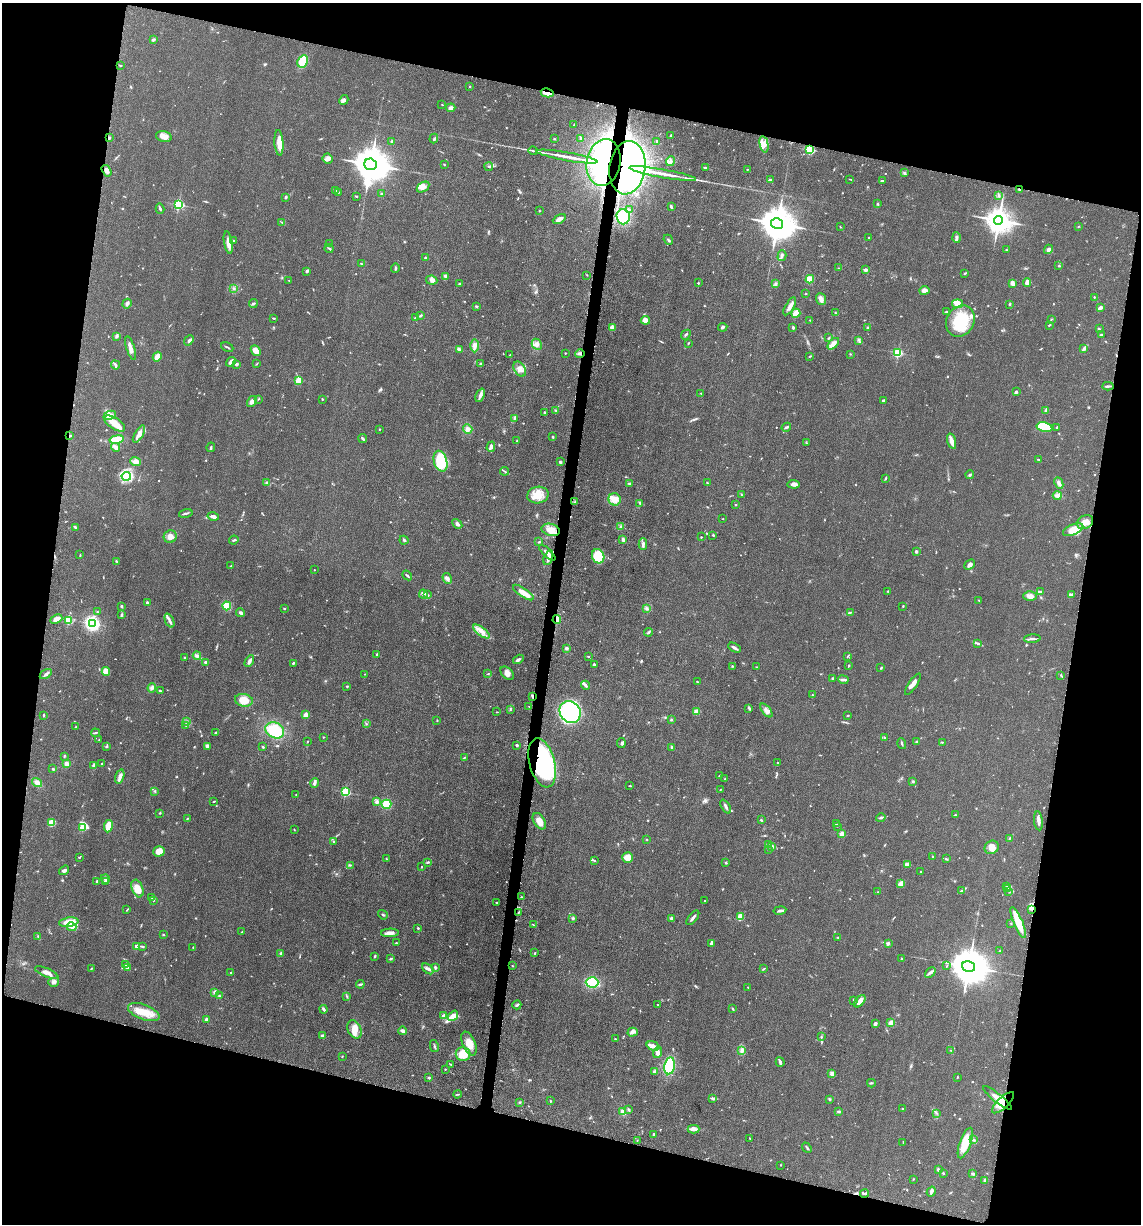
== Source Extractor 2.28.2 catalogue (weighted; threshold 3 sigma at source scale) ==
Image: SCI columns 247-4802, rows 21-4908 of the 4980 x 4922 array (HDU 1 of 3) = the unmasked area's bounding box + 8 px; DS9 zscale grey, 4 x 4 block average (1 PNG px = mean of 4 x 4 image px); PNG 1143 x 1226 px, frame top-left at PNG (2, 3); each listed source drawn as its Kron ellipse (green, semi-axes under 4 px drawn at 4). Shown black and unused: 27% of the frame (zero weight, under 3 of 5 exposures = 4% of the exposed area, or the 3 px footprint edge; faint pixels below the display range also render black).
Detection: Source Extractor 2.28.2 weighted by HDU 2 'WHT'. Background 0.0564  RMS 0.0058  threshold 0.0261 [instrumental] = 3 sigma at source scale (4.5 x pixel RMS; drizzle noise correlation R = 1.50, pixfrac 1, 0.05/0.05 arcsec/px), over >= 5 px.
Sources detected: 816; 7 too faint to see at this stretch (4 x 4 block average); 1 inside a brighter object's white glare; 5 cosmic-ray / hot-pixel residue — neither listed nor drawn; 16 coinciding with a brighter row at this scale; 36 inside a brighter listed object's ellipse — not listed separately; of the other 751, all 500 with FLUX_AUTO >= 1.79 (the completeness limit of this list) listed and drawn (251 fainter detections not listed), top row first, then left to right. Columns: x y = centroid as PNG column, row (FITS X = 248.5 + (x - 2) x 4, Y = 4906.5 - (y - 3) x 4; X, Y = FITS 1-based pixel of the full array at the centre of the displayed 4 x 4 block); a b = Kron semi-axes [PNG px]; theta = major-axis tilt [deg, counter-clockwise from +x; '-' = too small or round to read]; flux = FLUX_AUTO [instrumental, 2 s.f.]
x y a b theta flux
153 40 3 2 - 7.9
303 61 6 5 - 77
120 65 3 2 - 2.9
470 86 2 2 - 2.7
547 93 6 3 -13 31
344 100 5 4 - 7.6
442 105 2 2 - 2.1
451 108 4 4 - 11
574 125 3 2 - 2.3
671 136 3 3 - 5.1
164 137 8 5 -14 21
109 138 3 2 - 5.5
581 138 4 2 - 4.4
434 139 5 2 - 4
554 139 2 2 - 2.8
657 141 3 2 - 4.1
392 142 2 2 - 24
279 143 13 4 -86 39
764 144 8 4 -77 23
810 150 2 2 - 250
533 151 4 2 - 5.3
567 157 31 2 -10 54
328 159 5 5 - 13
670 161 5 4 - 12
604 163 23 17 80 1600
370 164 6 5 - 12000
444 164 2 2 - 2.4
489 167 4 2 - 4.4
627 168 27 18 82 2700
705 168 4 2 - 6.7
747 169 2 2 - 2
106 171 6 4 -58 11
904 173 3 2 - 3.6
663 174 34 2 -10 60
850 179 3 2 - 2.1
770 180 3 2 - 4.1
882 181 3 2 - 3.7
423 187 7 4 34 18
335 190 4 2 - 3.7
1020 190 2 2 - 9.9
338 192 3 2 - 2.4
381 194 3 2 - 3.2
999 195 3 2 - 3.9
356 196 3 2 - 3
285 197 3 2 - 5.3
877 203 2 2 - 2
179 205 2 2 - 490
671 206 3 2 - 6.6
160 209 5 2 - 5.7
629 209 2 2 - 2.4
539 211 2 2 - 2.8
623 217 7 6 - 120
559 219 7 3 28 16
999 220 4 4 - 5200
281 222 2 2 - 1.9
777 224 6 5 - 11000
840 227 2 2 - 2.3
1078 227 3 2 - 1.9
869 238 2 2 - 4.4
956 238 5 3 - 8.1
668 240 5 2 - 5.9
234 241 3 2 - 2.4
228 242 11 4 -80 26
330 244 3 2 - 2.3
329 248 5 2 - 4.2
1048 249 5 4 - 15
1006 250 3 2 - 1.8
782 256 5 3 - 8.1
425 257 2 2 - 4.5
361 264 2 2 - 3.1
1059 266 2 2 - 3.4
395 268 5 2 - 4.9
839 268 2 2 - 2.5
866 270 2 2 - 33
307 271 3 2 - 7.7
965 273 3 2 - 3.1
587 275 2 2 - 1.8
445 276 4 2 - 5.1
810 279 4 4 - 27
289 280 2 2 - 2
432 280 5 4 - 14
1027 282 4 3 - 18
459 283 2 2 - 2.9
698 283 2 2 - 4.8
1012 283 4 3 - 18
775 284 2 2 - 2.7
233 288 3 2 - 3.8
924 290 5 3 - 21
806 293 2 2 - 2.3
1094 297 2 2 - 2.4
821 299 6 5 - 16
253 303 4 2 - 4.9
127 304 5 3 - 7.5
957 304 5 4 - 17
1010 304 3 2 - 3.6
476 306 2 2 - 4.3
790 306 10 3 59 16
1100 308 4 3 - 12
946 312 3 2 - 3.2
796 313 5 3 - 51
835 313 2 2 - 1.8
421 315 4 2 - 4.9
273 318 3 2 - 3.1
415 318 3 2 - 4
1051 319 3 2 - 2.5
645 320 5 3 - 23
810 320 2 2 - 3.1
960 321 16 13 57 170
1049 325 3 2 - 2.5
612 327 4 3 - 20
723 327 4 2 - 6.4
793 327 3 2 - 5.7
868 328 3 3 - 6.6
1099 329 3 2 - 2.9
686 335 5 2 - 4.7
1101 335 3 2 - 3.4
117 336 4 2 - 4
829 338 3 2 - 3.8
189 340 5 3 - 9.6
859 341 2 2 - 1.8
688 343 2 2 - 2.9
537 344 6 5 - 16
833 344 7 4 45 25
474 346 6 4 -90 18
227 347 6 2 -25 4
130 348 12 2 -72 21
1084 348 3 3 - 5.1
459 349 4 3 - 6.8
256 351 6 4 -49 27
565 353 3 2 - 2.5
898 353 2 2 - 380
580 354 5 2 - 7.4
850 354 2 2 - 2.2
510 355 3 2 - 3
810 356 3 2 - 3.3
157 357 5 3 - 36
231 362 5 3 - 10
236 364 3 3 - 5.3
257 364 4 2 - 2.3
480 364 3 2 - 3
116 365 5 3 - 6.5
520 369 8 5 -58 22
299 380 2 2 - 170
1108 386 6 2 3 6.7
1016 392 3 2 - 8.8
701 394 2 2 - 1.9
480 395 7 3 67 14
258 399 3 2 - 2.1
322 399 2 2 - 3.3
884 400 4 2 - 3.6
252 402 6 4 56 16
556 410 3 2 - 3.3
1046 410 2 2 - 2.9
544 412 2 2 - 3.8
110 415 6 3 24 18
514 418 3 2 - 4.1
115 423 12 5 -33 41
786 427 5 2 - 5.9
1044 427 8 5 -12 170
1057 427 2 2 - 3.9
380 429 2 2 - 2.3
468 429 5 4 - 17
139 434 10 3 59 30
70 436 2 2 - 5.7
553 437 3 2 - 3.4
117 439 7 4 10 64
363 439 4 2 - 8
517 441 3 2 - 2.4
952 441 8 3 -73 24
806 443 2 2 - 2.3
115 447 4 2 - 19
211 447 5 2 - 5.4
491 447 5 3 - 14
1039 459 3 2 - 1.8
135 461 5 3 - 18
440 461 11 6 -73 170
560 462 3 2 - 5.3
504 471 4 2 - 4
970 475 4 2 - 4.3
126 476 5 3 - 240
885 478 4 2 - 3.5
267 483 3 3 - 7.1
629 483 3 2 - 5.7
707 483 2 2 - 3.7
1059 483 6 3 -64 10
794 484 6 3 -4 18
741 494 2 2 - 2.1
538 495 10 8 11 52
1057 495 4 3 - 11
615 499 6 6 - 31
575 502 3 2 - 2.5
640 503 3 2 - 3.2
735 505 2 2 - 3.2
186 513 7 2 14 6.7
213 516 6 2 -15 13
723 519 2 2 - 2.7
1085 522 8 6 33 27
457 524 5 3 - 11
620 526 2 2 - 2.6
75 527 3 2 - 4.7
551 530 9 6 -13 31
1073 530 11 5 24 63
713 535 3 2 - 2.8
170 537 6 6 - 22
701 537 2 2 - 1.9
234 540 5 2 - 4.2
404 540 4 3 - 5.4
623 540 3 2 - 11
539 542 3 2 - 4.3
643 544 5 2 - 9.2
916 552 2 2 - 8
547 553 10 3 -43 15
80 555 3 2 - 1.9
598 556 7 6 - 93
548 558 7 3 72 15
116 561 2 2 - 5
970 564 6 3 42 14
231 566 3 2 - 3
314 570 2 2 - 2.1
407 575 5 2 - 5.4
447 578 5 4 - 11
888 591 3 2 - 2.4
1040 591 4 2 - 4
523 592 12 4 -34 30
423 594 4 4 - 11
427 594 2 2 - 2.7
1071 595 4 2 - 4.8
1030 596 6 4 0 19
979 600 3 2 - 2.4
147 603 3 2 - 8.3
121 606 2 2 - 6.4
227 606 4 4 - 62
903 606 2 2 - 2.6
284 608 2 2 - 6
647 608 3 3 - 5.8
98 612 4 2 - 3.4
850 612 4 2 - 4.9
241 613 4 3 - 7.4
122 615 4 3 - 4.7
56 619 6 3 23 23
68 620 2 2 - 240
557 620 4 3 - 25
169 621 7 3 -67 11
92 623 4 4 - 410
481 631 10 4 -37 26
648 632 4 2 - 5.4
1032 639 8 2 4 7.8
977 643 3 2 - 4.4
566 648 4 3 - 6.6
734 648 7 2 -29 10
377 654 3 2 - 2.4
197 656 4 4 - 7.8
588 656 2 2 - 2.6
848 656 3 2 - 2.2
184 657 2 2 - 2.8
518 659 6 3 31 8.4
249 661 6 2 60 13
205 662 2 2 - 9
293 663 3 2 - 3.9
594 664 3 2 - 3.4
849 665 3 2 - 2.7
732 666 2 2 - 1.8
757 667 2 2 - 1.9
881 668 3 2 - 2.8
106 671 4 3 - 37
507 673 8 5 -47 19
46 674 7 3 34 8.1
365 674 3 2 - 2.3
488 674 3 2 - 2.7
1061 676 3 2 - 2.4
832 679 2 2 - 18
843 680 5 2 - 6.5
697 682 2 2 - 2.3
913 684 12 3 56 19
585 685 4 2 - 8
347 686 2 2 - 8.8
152 688 5 3 - 8.8
160 691 3 2 - 3.9
812 695 2 2 - 2.4
532 696 3 2 - 7.8
244 700 9 6 -10 47
529 706 2 2 - 2.1
749 708 4 2 - 5.8
510 710 3 2 - 2.2
766 710 8 3 -50 13
496 712 3 2 - 2.1
570 712 11 10 - 610
696 712 4 4 - 17
43 715 3 2 - 3.6
306 715 2 2 - 86
848 715 2 2 - 3.9
437 720 2 2 - 2.3
671 720 2 2 - 3.7
187 722 3 2 - 4.9
366 724 2 2 - 2.4
186 725 3 2 - 2.8
76 727 2 2 - 5.5
275 730 10 7 -29 130
95 733 4 2 - 5
215 733 3 2 - 2.9
323 737 2 2 - 2
885 738 2 2 - 2.7
99 740 2 2 - 1.8
307 741 3 2 - 2
916 742 2 2 - 23
942 742 3 2 - 2.5
621 743 5 2 - 5.3
902 744 6 2 -75 5.2
517 745 3 2 - 4.4
207 746 3 3 - 13
107 747 3 2 - 3.6
263 747 2 2 - 4.2
672 747 3 2 - 5.6
64 756 3 2 - 2.5
464 757 4 2 - 2.8
542 763 25 12 -75 600
777 763 3 2 - 3.2
66 764 3 3 - 16
102 764 3 2 - 3.3
93 766 3 3 - 8.3
53 769 3 2 - 4.5
720 775 2 2 - 2.8
120 776 7 3 73 15
725 779 2 2 - 3.2
913 781 2 2 - 5
37 782 5 4 - 16
314 783 5 2 - 12
630 786 3 2 - 2.6
720 790 3 2 - 2
155 791 3 2 - 3
345 792 2 2 - 390
296 795 2 2 - 2.4
214 801 3 2 - 2.3
377 802 3 3 - 6.9
386 804 5 4 - 68
726 806 7 2 -63 9
160 813 2 2 - 3.2
955 815 2 2 - 1.9
881 818 5 2 - 6.4
187 819 3 2 - 2.3
761 820 2 2 - 4.2
539 821 9 5 -59 36
1038 821 9 2 -84 20
51 823 4 3 - 54
836 824 2 2 - 1.9
108 826 6 4 81 45
837 826 2 2 - 2.1
83 827 4 2 - 180
294 830 3 2 - 2.3
842 834 2 2 - 84
1009 838 2 2 - 2
647 839 2 2 - 2.3
334 842 3 2 - 2.9
768 845 3 2 - 3.4
772 847 2 2 - 39
992 847 7 6 - 31
768 849 3 2 - 2
159 851 6 5 - 40
932 856 4 2 - 2.2
79 857 3 2 - 3.2
386 858 2 2 - 2.2
627 858 5 5 - 42
946 859 2 2 - 3.1
594 860 3 2 - 2.3
428 862 4 2 - 4.4
726 863 3 3 - 3.3
350 865 3 2 - 2.8
907 865 4 3 - 23
421 867 2 2 - 4.6
64 870 5 3 - 8.4
920 871 2 2 - 2.2
105 879 4 3 - 7.6
105 881 3 2 - 12
97 882 3 2 - 7.9
901 884 4 3 - 28
1006 886 4 2 - 3.6
137 888 9 5 -70 35
1007 889 2 2 - 3.6
961 891 2 2 - 5.1
1008 891 2 2 - 2.4
877 892 2 2 - 1.8
521 897 2 2 - 2.1
152 898 3 2 - 2.4
153 900 3 2 - 3.6
705 901 2 2 - 3
496 902 2 2 - 2.8
1032 909 4 2 - 6.4
127 910 3 2 - 2.4
780 910 6 2 11 8.9
519 912 2 2 - 2.6
383 915 5 2 - 4
740 917 4 2 - 54
573 918 2 2 - 5.7
693 918 9 2 50 11
672 919 3 2 - 15
69 922 10 4 9 50
1018 922 17 4 -67 75
1011 923 2 2 - 1.8
533 925 3 2 - 2.7
71 927 5 3 - 11
418 928 2 2 - 3.1
242 932 3 2 - 2.5
390 933 9 3 2 19
163 935 3 2 - 2.7
38 937 2 2 - 2.4
838 937 3 2 - 1.8
396 943 2 2 - 3.9
712 943 4 3 - 7.2
888 943 3 2 - 4.7
136 946 3 2 - 17
142 946 4 2 - 4.2
193 947 3 2 - 3.1
1000 951 2 2 - 5.7
535 953 3 2 - 1.9
281 954 2 2 - 35
375 956 4 2 - 3.8
901 958 2 2 - 2.2
390 959 3 2 - 4.1
126 965 4 2 - 3.7
512 966 2 2 - 2.1
947 966 3 2 - 2.9
969 967 6 5 - 14000
92 968 3 2 - 2.7
128 968 3 3 - 8.9
435 968 3 2 - 6.6
428 969 6 3 -40 11
763 969 3 2 - 2.7
47 973 12 4 -23 24
231 973 3 2 - 2
930 973 6 3 42 7.9
54 982 5 3 - 12
592 982 6 5 - 130
360 984 4 2 - 4.9
748 987 2 2 - 2
214 992 2 2 - 18
219 996 3 2 - 3.9
347 996 2 2 - 2.2
854 1001 3 2 - 2.8
860 1001 7 4 51 21
517 1005 4 2 - 7.1
658 1005 2 2 - 6.5
323 1009 4 2 - 9.2
733 1009 3 2 - 3.5
144 1012 16 7 -20 65
444 1016 2 2 - 36
453 1016 6 3 49 55
206 1019 2 2 - 25
891 1023 4 3 - 16
875 1024 3 3 - 8.5
355 1029 9 6 -65 31
403 1031 4 3 - 11
633 1032 5 4 - 13
322 1036 4 3 - 7.6
821 1037 2 2 - 2.9
615 1039 2 2 - 2.8
469 1044 13 6 -66 42
434 1046 6 2 -77 5.1
653 1046 6 4 -19 20
950 1050 2 2 - 2.2
742 1051 4 3 - 8.2
657 1053 5 4 - 14
463 1054 7 7 - 61
342 1056 2 2 - 2.7
780 1062 5 2 - 11
451 1065 3 2 - 2.9
669 1066 8 5 80 160
445 1069 2 2 - 1.9
655 1071 4 2 - 5
832 1073 4 4 - 14
429 1077 3 2 - 3.3
957 1077 3 2 - 2.5
871 1083 4 2 - 3.9
457 1094 4 2 - 3.3
713 1098 2 2 - 2.5
997 1098 18 4 -39 40
829 1099 3 2 - 3.2
550 1101 2 2 - 2.9
520 1102 2 2 - 3.1
1003 1103 14 5 43 43
903 1109 2 2 - 4.6
629 1110 4 2 - 4.5
839 1111 3 2 - 7.4
623 1112 4 3 - 12
936 1113 2 2 - 2.2
693 1129 6 4 1 12
653 1134 3 2 - 4.8
750 1138 3 2 - 2.2
637 1140 2 2 - 1.9
973 1140 3 2 - 4.4
903 1142 3 2 - 2.4
965 1143 16 5 69 82
807 1148 6 2 -50 6
781 1165 2 2 - 2.4
938 1169 3 3 - 6.7
943 1173 3 2 - 3
973 1174 3 2 - 6.8
913 1179 2 2 - 1.9
985 1180 4 2 - 5.6
931 1192 5 4 - 9.6
865 1193 4 2 - 5.9
Overlapping masked pixels (flux is a lower limit): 12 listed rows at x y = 547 93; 109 138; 604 163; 627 168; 1020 190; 580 354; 70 436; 557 620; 532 696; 542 763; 1032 909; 1003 1103
Diffuse or blended objects may show on this block-average render without a row.